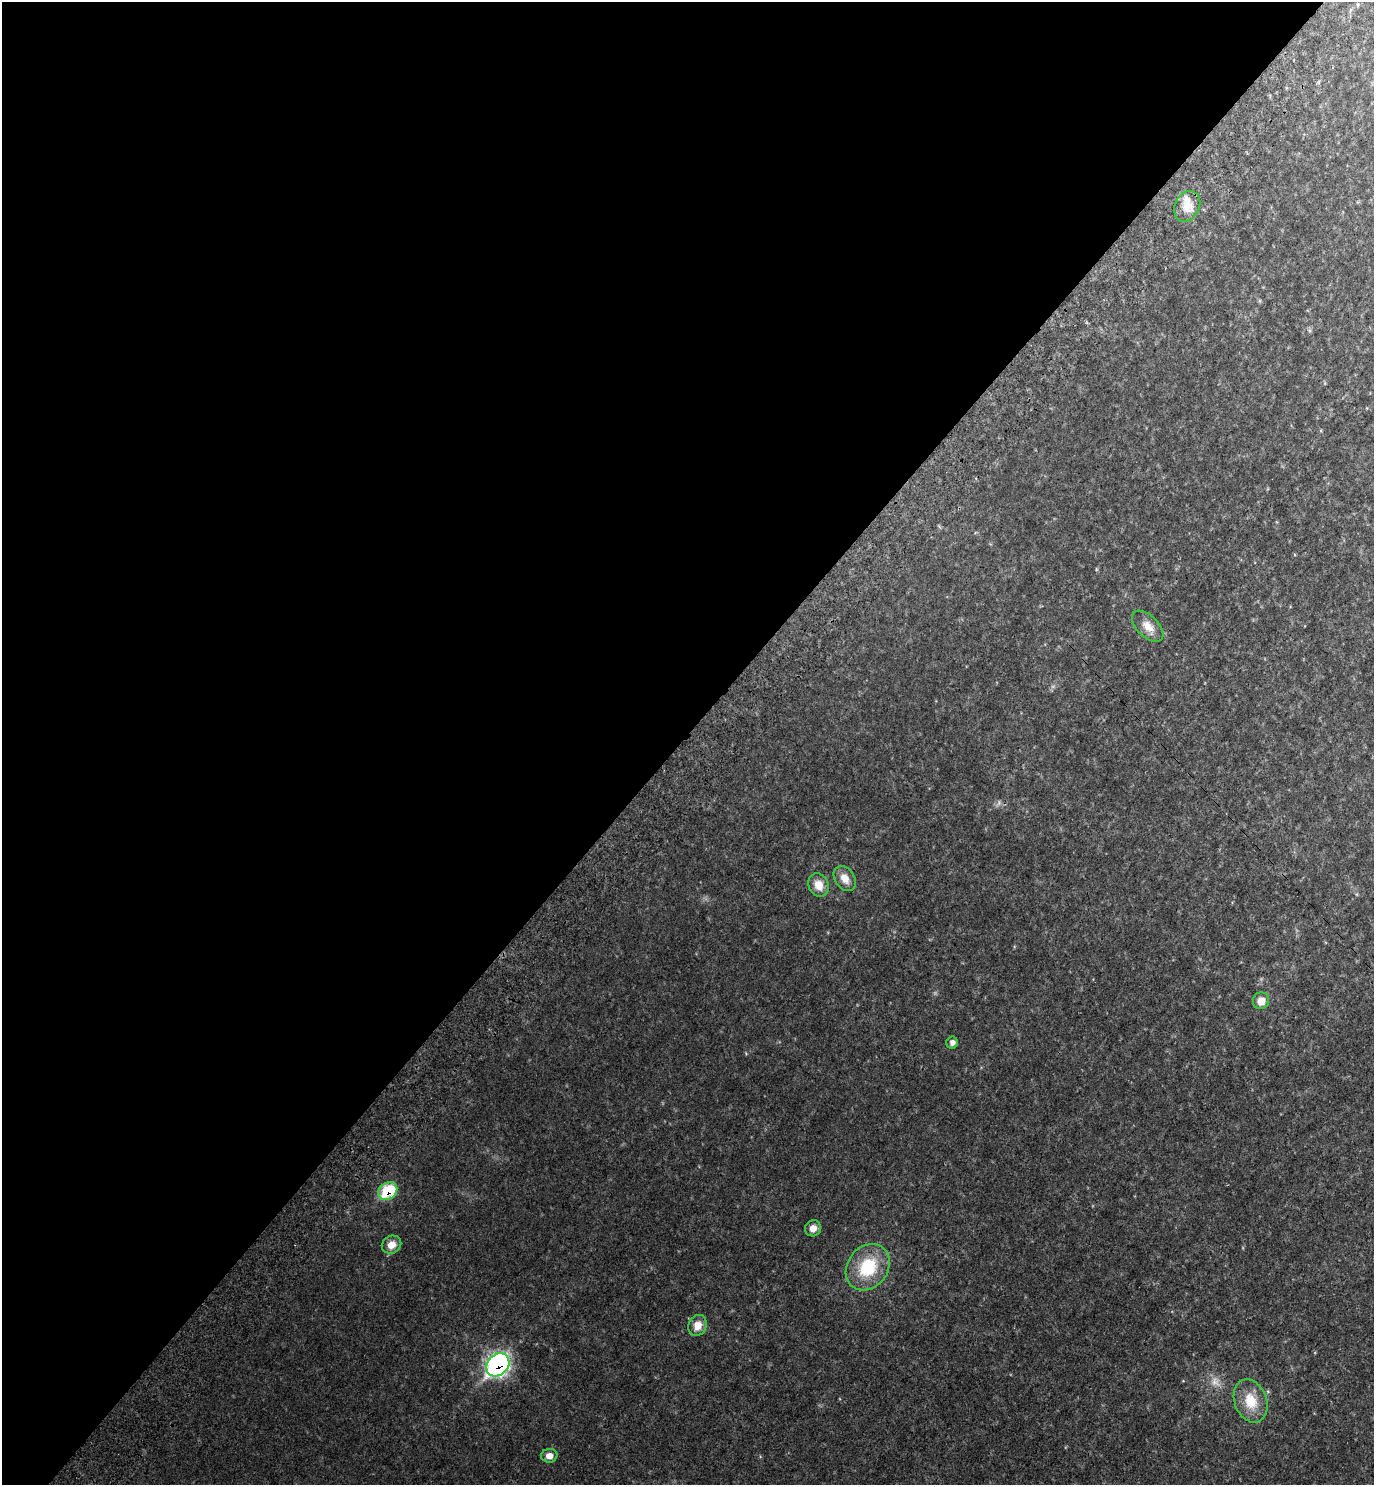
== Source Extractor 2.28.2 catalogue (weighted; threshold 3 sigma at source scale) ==
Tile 5 of 4 x 4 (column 1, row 2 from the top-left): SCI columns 344-1715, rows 3057-4539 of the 6072 x 6068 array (HDU 1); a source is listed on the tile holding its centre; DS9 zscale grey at full resolution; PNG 1376 x 1487 px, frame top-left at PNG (2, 2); each listed source drawn as its Kron ellipse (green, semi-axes under 4 px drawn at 4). Shown black and unused: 50% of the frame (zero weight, under 3 of 4 exposures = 6% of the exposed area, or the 3 px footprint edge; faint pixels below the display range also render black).
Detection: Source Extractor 2.28.2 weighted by HDU 2 'WHT'; one run over the whole footprint, this tile lists its part. Background 0.0797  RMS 0.012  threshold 0.052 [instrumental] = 3 sigma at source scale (4.5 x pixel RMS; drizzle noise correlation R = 1.50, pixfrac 1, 0.05/0.05 arcsec/px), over >= 5 px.
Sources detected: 15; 1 too faint to see at this stretch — neither listed nor drawn; the other 14 listed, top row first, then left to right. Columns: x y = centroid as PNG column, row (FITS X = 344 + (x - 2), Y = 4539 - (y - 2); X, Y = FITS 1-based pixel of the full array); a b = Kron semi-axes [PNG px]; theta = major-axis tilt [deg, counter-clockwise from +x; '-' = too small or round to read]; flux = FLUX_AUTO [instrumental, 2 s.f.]
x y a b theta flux
1187 206 16 12 63 14
1148 626 19 10 -44 12
845 878 14 9 -57 11
819 885 12 10 -64 12
1261 1001 8 8 - 11
952 1043 6 5 - 3.9
388 1191 10 8 35 50
813 1228 8 8 - 7.7
391 1245 10 8 30 11
868 1267 25 20 52 53
698 1325 11 9 63 12
498 1365 13 10 44 320
1251 1401 22 16 -69 26
549 1456 8 7 - 7.9
Overlapping masked pixels (flux is a lower limit): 2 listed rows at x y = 388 1191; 498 1365